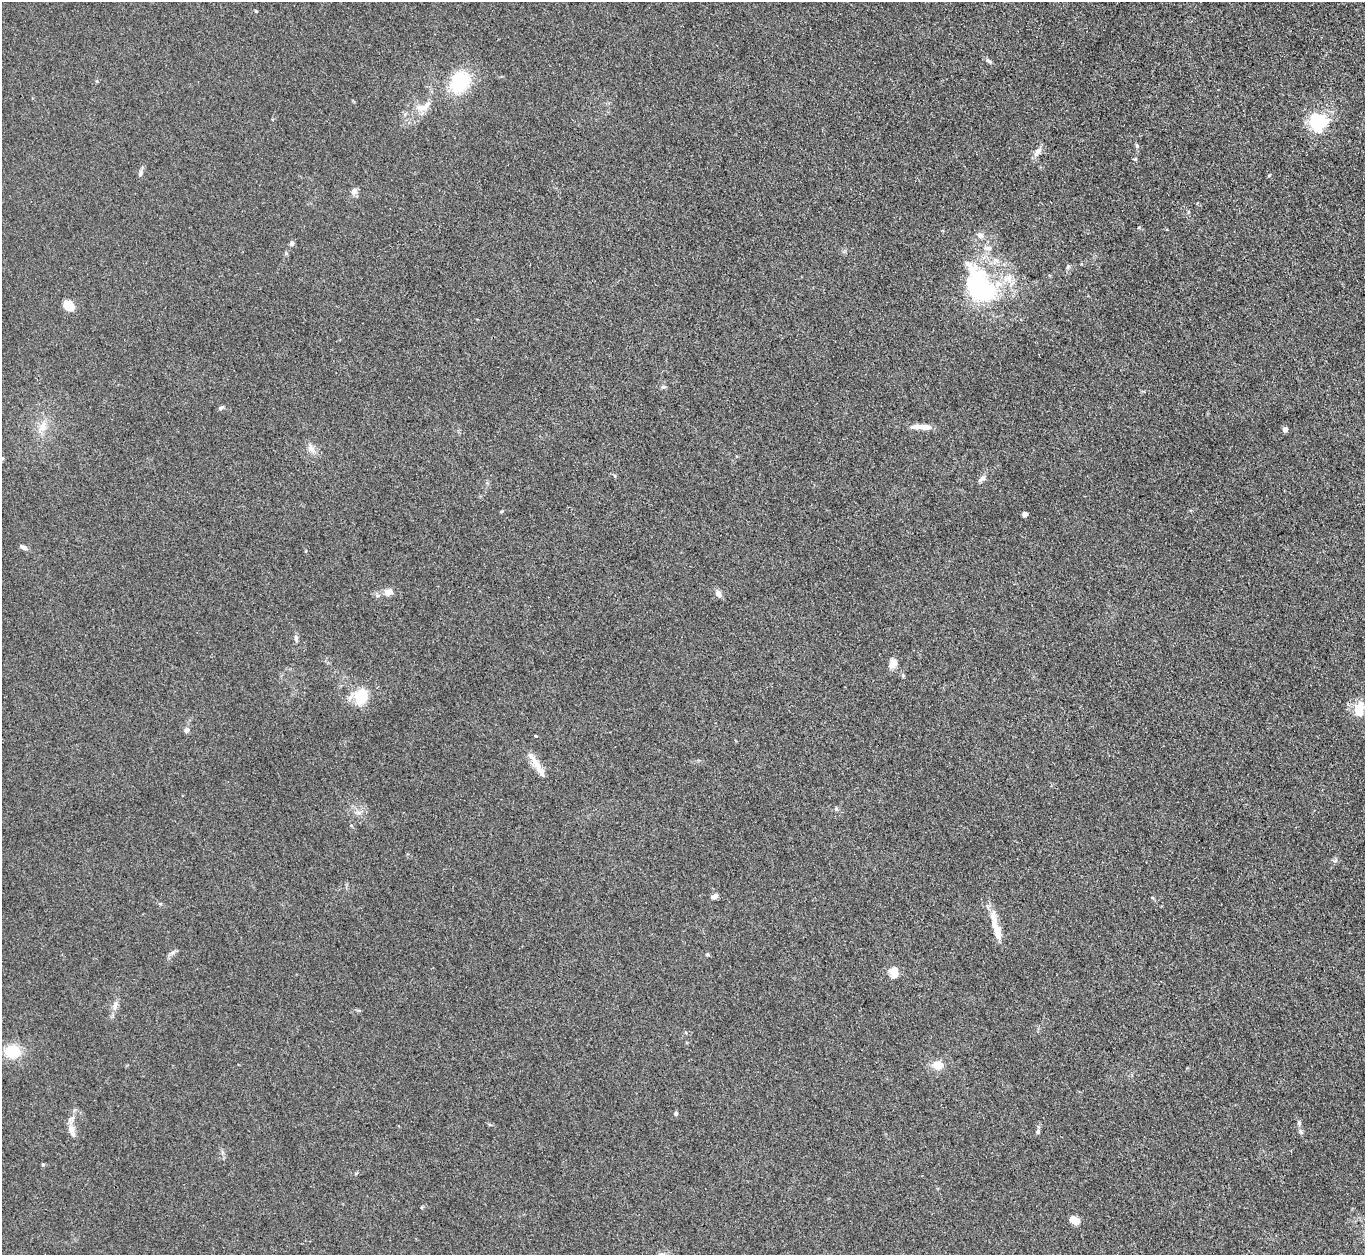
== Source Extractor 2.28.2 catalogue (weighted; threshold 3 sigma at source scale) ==
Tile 10 of 4 x 4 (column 2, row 3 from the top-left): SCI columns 1365-2727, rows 1403-2655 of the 5454 x 5440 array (HDU 1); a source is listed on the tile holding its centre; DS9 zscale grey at full resolution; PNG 1367 x 1257 px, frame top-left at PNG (2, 2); no overlay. Shown black and unused: <1% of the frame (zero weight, under 3 of 4 exposures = <1% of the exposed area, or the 3 px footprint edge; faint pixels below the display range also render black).
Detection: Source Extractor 2.28.2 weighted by HDU 2 'WHT'; one run over the whole footprint, this tile lists its part. Background 0.0587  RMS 0.0052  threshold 0.0233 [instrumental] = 3 sigma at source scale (4.5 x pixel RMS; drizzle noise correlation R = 1.50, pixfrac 1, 0.05/0.05 arcsec/px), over >= 5 px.
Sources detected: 63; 2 inside a brighter object's white glare — not listed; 7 inside a brighter listed object's ellipse — not listed separately; the other 54 listed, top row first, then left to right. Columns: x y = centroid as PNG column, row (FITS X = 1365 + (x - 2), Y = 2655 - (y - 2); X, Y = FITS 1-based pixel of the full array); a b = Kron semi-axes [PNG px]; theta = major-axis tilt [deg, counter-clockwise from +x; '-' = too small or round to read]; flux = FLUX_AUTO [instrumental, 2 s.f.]
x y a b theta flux
988 61 9 5 -47 1.3
459 82 22 17 53 32
422 108 20 8 0 5.3
1318 122 24 23 - 23
1137 146 7 5 -75 0.97
1037 151 15 7 53 3.1
140 173 9 6 69 1.5
1269 175 5 3 - 0.54
354 191 10 8 67 2.3
1188 212 5 3 - 0.6
1139 227 5 3 - 0.48
292 243 6 6 - 1.3
996 260 10 6 -22 2.8
1068 266 7 5 54 0.88
1007 279 14 10 -9 6
974 289 63 21 -90 42
69 305 14 11 -42 6.2
663 387 6 4 17 0.8
221 408 7 4 25 1.1
43 426 15 11 61 6
921 427 28 6 -1 5.5
1285 429 4 4 - 3.1
311 448 12 9 -53 3.2
2 458 5 4 - 0.78
982 479 12 5 33 1.8
1024 514 4 4 - 3.6
24 547 8 5 -26 1.9
388 592 10 8 20 4.4
718 593 8 6 -53 2.6
296 638 9 5 -88 1.4
893 663 8 7 - 5.6
903 675 5 4 - 0.81
361 696 18 15 76 15
1359 711 18 15 -86 8
186 730 6 5 - 2
536 736 3 3 - 0.45
538 765 23 9 -56 6.8
836 809 6 5 - 0.86
1335 860 8 4 0 1
714 896 7 5 30 2.8
994 919 26 9 -77 7.5
173 953 9 4 19 1.2
707 954 4 4 - 0.9
894 972 12 9 -83 5.9
115 1006 13 7 73 2.9
12 1051 20 15 0 13
937 1065 12 10 8 5.7
676 1113 6 5 - 0.82
1299 1123 8 5 -87 1.2
71 1130 16 7 -70 4.5
1038 1132 7 6 - 1.1
1301 1132 8 6 -47 1.2
43 1165 5 5 - 0.63
1074 1220 11 7 -28 5.7
Isophote crosses this tile's border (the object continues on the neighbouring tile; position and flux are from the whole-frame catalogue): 1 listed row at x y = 2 458
Unlisted compact peaks at least as high as the median listed source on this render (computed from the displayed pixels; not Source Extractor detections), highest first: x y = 256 11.